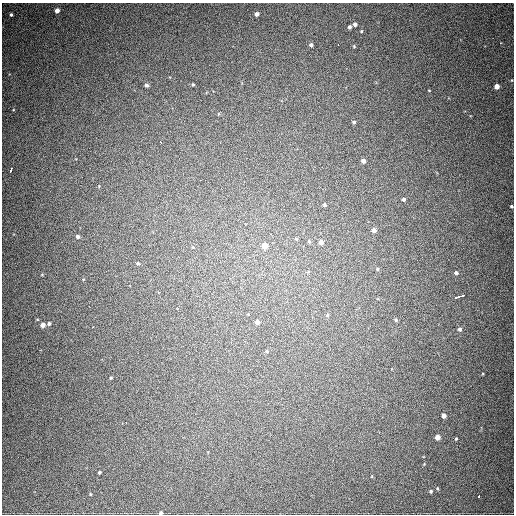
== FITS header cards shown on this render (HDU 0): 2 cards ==
NAXIS1  =                  512
NAXIS2  =                  512

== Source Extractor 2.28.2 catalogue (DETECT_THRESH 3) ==
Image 512 x 512 px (HDU 0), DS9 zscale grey, 1 PNG px = 1 image px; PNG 516 x 516 px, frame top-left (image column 1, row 512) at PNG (2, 3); no overlay
Background 773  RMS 21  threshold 63.6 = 3 sigma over >= 5 px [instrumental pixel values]
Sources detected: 52; all 52 listed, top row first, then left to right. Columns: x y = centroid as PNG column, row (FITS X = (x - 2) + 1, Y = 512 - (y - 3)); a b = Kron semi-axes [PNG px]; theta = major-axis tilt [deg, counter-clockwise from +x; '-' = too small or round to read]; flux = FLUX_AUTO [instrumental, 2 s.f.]
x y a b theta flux
57 10 4 4 - 9000
257 14 4 4 - 6200
11 15 3 3 - 2200
355 24 4 3 - 4700
349 27 4 3 - 3600
361 31 3 3 - 1100
311 45 4 4 - 3800
338 45 2 2 - 2600
354 46 4 4 - 1300
512 80 5 3 - 1000
146 85 4 3 - 3900
193 85 3 3 - 1300
497 86 4 4 - 12000
429 90 3 2 - 790
354 122 5 5 - 2800
161 142 3 3 - 4000
363 161 4 4 - 6500
313 169 3 2 - 2300
11 170 4 3 - 5600
404 199 4 3 - 2600
325 205 4 4 - 2400
511 206 3 3 - 1800
374 230 5 4 - 7900
78 236 4 4 - 3200
296 239 5 4 - 1600
309 241 5 5 - 2100
321 242 4 4 - 9300
265 246 4 4 - 26000
138 263 5 4 - 2200
377 269 5 4 - 2300
456 273 4 4 - 3600
461 296 8 3 17 14000
456 297 4 2 - 8500
327 315 5 4 - 2000
396 320 4 3 - 2200
257 322 4 4 - 7600
49 323 4 4 - 2800
43 325 4 4 - 9700
460 329 5 4 - 3500
267 351 5 4 - 2200
111 378 4 3 - 1400
444 416 4 4 - 8900
126 422 2 2 - 3600
437 437 4 4 - 14000
456 439 4 3 - 1400
424 464 4 4 - 1100
99 472 3 3 - 1900
437 488 4 4 - 1500
431 491 4 4 - 2400
90 494 3 3 - 1200
479 496 4 3 - 3600
161 513 3 3 - 3300
At the frame edge (FLAGS 8, measured only in part): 2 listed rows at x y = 511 206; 161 513